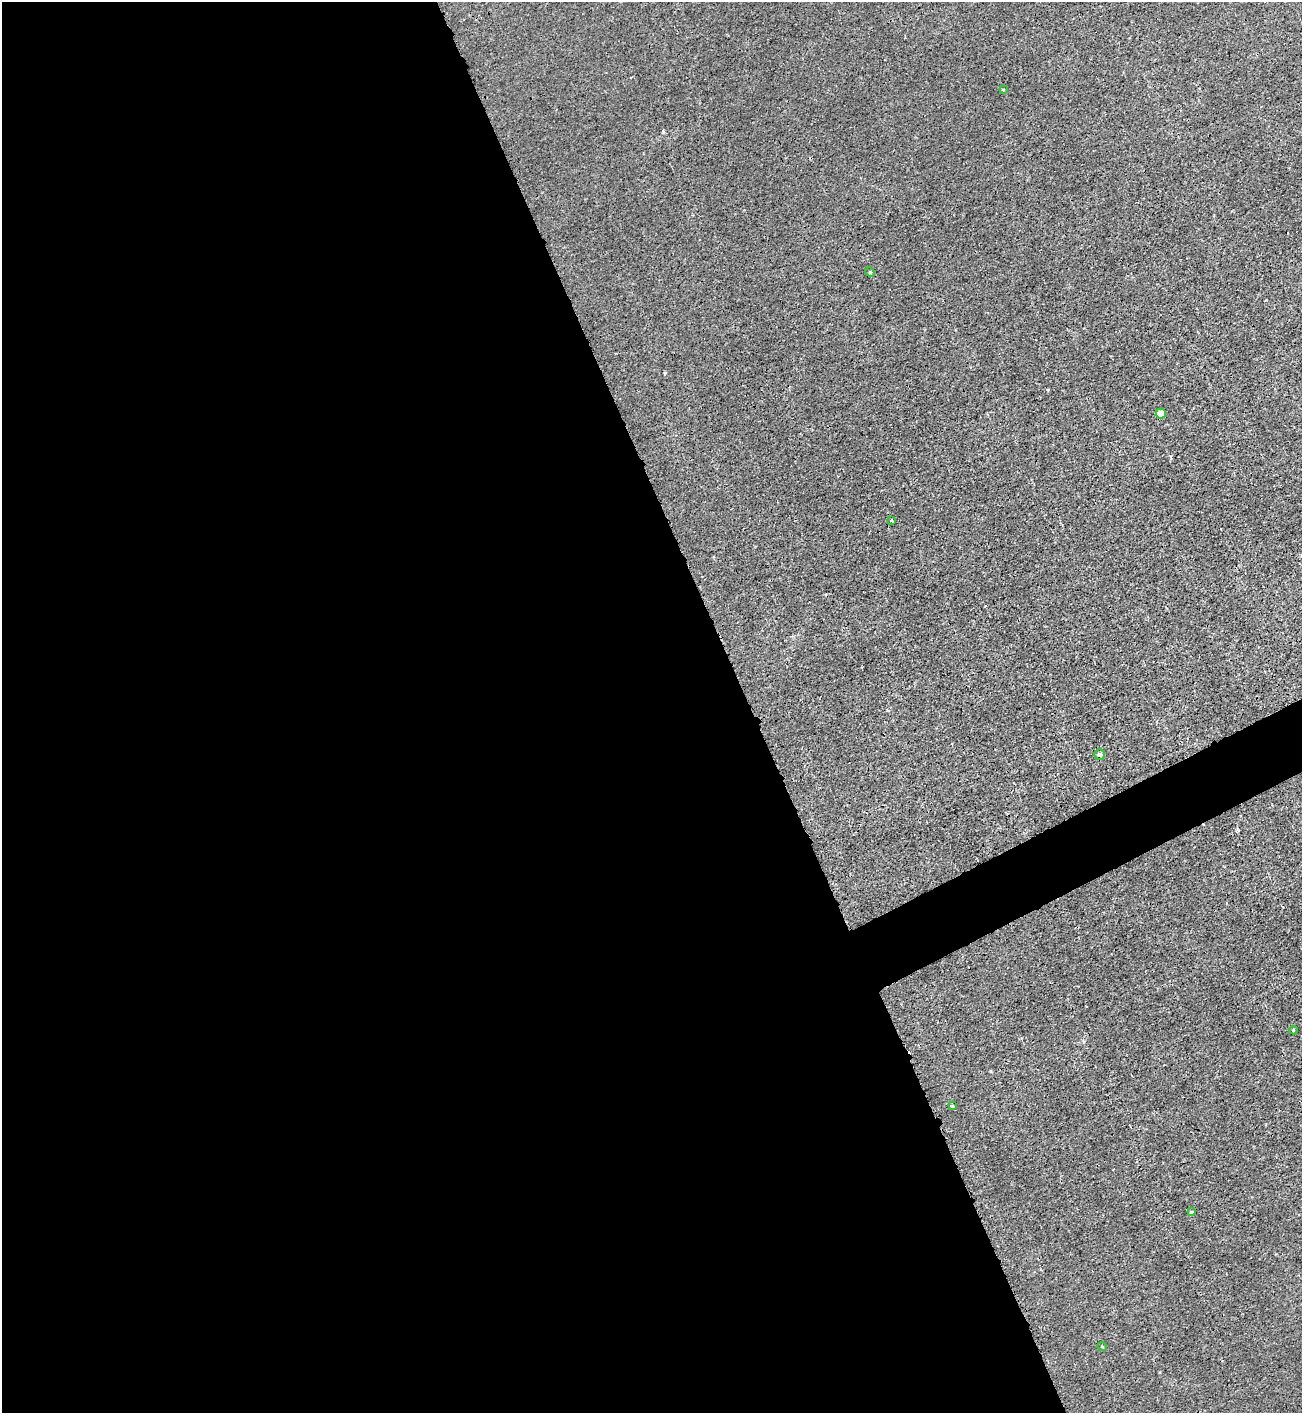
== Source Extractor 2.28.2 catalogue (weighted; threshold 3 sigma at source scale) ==
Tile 9 of 4 x 4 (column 1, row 3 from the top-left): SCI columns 159-1458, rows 1422-2832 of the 5650 x 5664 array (HDU 1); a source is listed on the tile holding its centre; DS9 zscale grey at full resolution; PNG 1304 x 1415 px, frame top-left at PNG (2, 2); each listed source drawn as its Kron ellipse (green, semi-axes under 4 px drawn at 4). Shown black and unused: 59% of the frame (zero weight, under 3 of 4 exposures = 1% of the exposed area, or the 3 px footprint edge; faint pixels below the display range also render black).
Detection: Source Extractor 2.28.2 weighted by HDU 2 'WHT'; one run over the whole footprint, this tile lists its part. Background 0.00361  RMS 0.0025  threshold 0.0113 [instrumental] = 3 sigma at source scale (4.5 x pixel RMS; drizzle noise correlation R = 1.50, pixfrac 1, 0.05/0.05 arcsec/px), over >= 5 px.
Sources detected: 10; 1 cosmic-ray / hot-pixel residue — neither listed nor drawn; the other 9 listed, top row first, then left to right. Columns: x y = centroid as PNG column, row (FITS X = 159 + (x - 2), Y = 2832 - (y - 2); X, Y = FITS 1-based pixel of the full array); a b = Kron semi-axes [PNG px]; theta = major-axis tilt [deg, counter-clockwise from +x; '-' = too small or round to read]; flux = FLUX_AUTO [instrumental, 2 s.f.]
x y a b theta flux
1003 89 3 3 - 0.24
870 272 5 4 - 0.31
1161 413 5 5 - 4.9
892 521 3 3 - 1.1
1100 754 5 5 - 0.79
1293 1030 4 3 - 0.21
952 1106 3 2 - 0.28
1191 1212 3 2 - 0.25
1102 1347 5 3 - 0.18